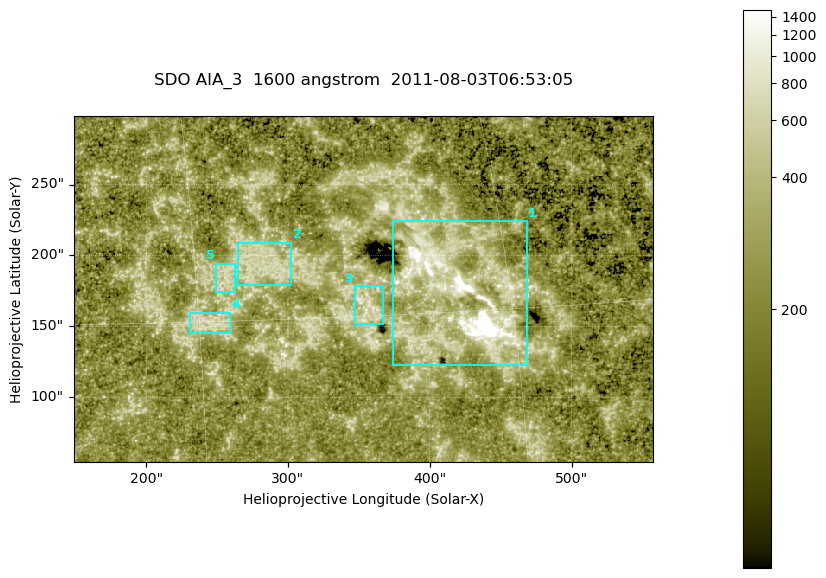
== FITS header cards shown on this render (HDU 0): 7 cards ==
TELESCOP= 'SDO     '           /
INSTRUME= 'AIA_3   '           /
WAVELNTH=                 1600 /
WAVEUNIT= 'angstrom'           /
DATE-OBS= '2011-08-03T06:53:05.121' /
CTYPE1  = 'HPLN-TAN'           /
CTYPE2  = 'HPLT-TAN'           /

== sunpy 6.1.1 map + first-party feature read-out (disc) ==
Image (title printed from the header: SDO AIA_3  1600 angstrom  2011-08-03T06:53:05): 670 x 401 px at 0.609 arcsec/px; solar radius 945 arcsec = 1551 px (partial field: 3.6% of the solar disc is inside the frame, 100% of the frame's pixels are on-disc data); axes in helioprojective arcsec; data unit not stated in the header (colour bar unlabelled)
Pointing: header CRPIX1/2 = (2047.81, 2050.03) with CRVAL1/2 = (0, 0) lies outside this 670 x 401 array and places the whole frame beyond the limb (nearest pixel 1.39 R_sun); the SolarSoft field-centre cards XCEN/YCEN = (353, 176.4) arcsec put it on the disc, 1910 arcsec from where CRPIX/CRVAL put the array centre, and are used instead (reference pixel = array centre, CRVAL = XCEN/YCEN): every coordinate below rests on XCEN/YCEN
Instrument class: DISC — disc imager (sunpy class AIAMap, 1600 A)
Bright regions (active regions / flare kernels): reference = the on-disc median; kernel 5 px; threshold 5 sigma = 350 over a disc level ~228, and >= 1.15x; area >= 268 px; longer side >= 5 px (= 3 arcsec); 5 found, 5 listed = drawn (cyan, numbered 1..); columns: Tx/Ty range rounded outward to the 2 arcsec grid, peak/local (2 s.f.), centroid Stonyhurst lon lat
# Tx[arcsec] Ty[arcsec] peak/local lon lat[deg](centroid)
1 374..468 122..224 38 +27 +16
2 264..304 178..210 3.3 +18 +17
3 346..368 152..180 4 +23 +15
4 230..260 144..160 3.2 +15 +15
5 248..264 174..196 3.1 +16 +17